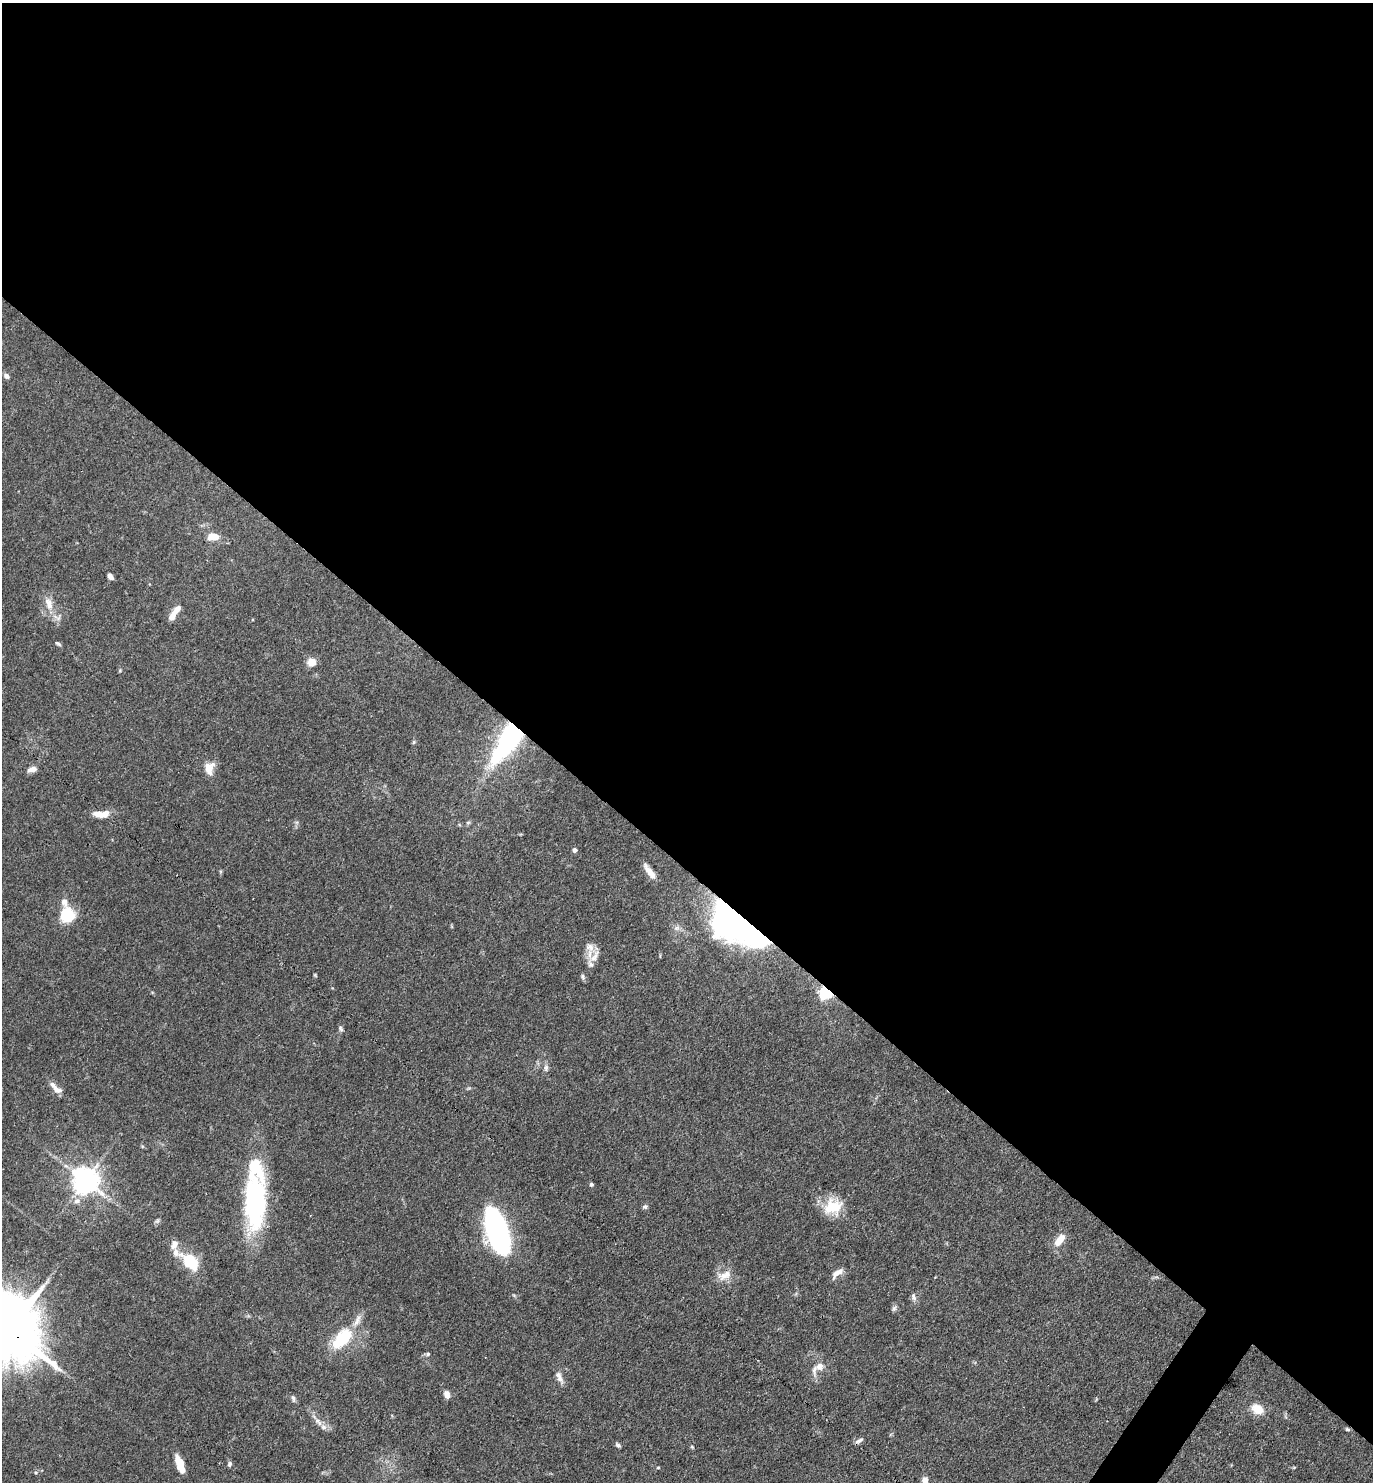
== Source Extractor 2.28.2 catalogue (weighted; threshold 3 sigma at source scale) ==
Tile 3 of 4 x 4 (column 3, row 1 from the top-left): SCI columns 2891-4261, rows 4440-5919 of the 5923 x 5919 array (HDU 1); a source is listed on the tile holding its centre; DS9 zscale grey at full resolution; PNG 1375 x 1484 px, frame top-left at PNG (2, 3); no overlay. Shown black and unused: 59% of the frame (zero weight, under 3 of 4 exposures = <1% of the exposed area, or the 3 px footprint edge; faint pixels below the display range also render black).
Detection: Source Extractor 2.28.2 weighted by HDU 2 'WHT'; one run over the whole footprint, this tile lists its part. Background 0.112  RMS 0.0043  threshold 0.0194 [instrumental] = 3 sigma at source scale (4.5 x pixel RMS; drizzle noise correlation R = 1.50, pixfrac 1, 0.05/0.05 arcsec/px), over >= 5 px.
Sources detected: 72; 5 inside a brighter object's white glare — not listed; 6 inside a brighter listed object's ellipse — not listed separately; the other 61 listed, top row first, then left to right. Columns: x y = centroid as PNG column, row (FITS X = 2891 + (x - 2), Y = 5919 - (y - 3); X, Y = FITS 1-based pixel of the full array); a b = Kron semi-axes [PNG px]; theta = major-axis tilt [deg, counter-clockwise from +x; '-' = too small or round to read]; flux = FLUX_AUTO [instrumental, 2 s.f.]
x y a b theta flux
6 376 7 5 -36 1.6
212 536 11 7 4 5.9
110 576 7 4 -56 1.8
49 604 18 10 -72 5.2
175 611 16 7 50 3.7
172 617 6 6 - 3.8
58 643 9 3 -32 0.68
312 662 5 5 - 16
509 740 46 17 55 69
414 742 6 4 49 0.6
209 768 16 11 78 4.7
32 769 10 6 12 2.7
101 814 20 7 1 5.3
468 822 6 4 1 0.59
575 850 4 4 - 1.7
650 872 20 6 -54 4.1
64 902 12 8 -85 2.5
67 916 11 10 - 21
738 919 51 23 -39 78
590 947 13 12 - 3.8
595 956 22 8 65 4.2
315 975 6 3 -46 0.42
583 977 9 4 -85 0.81
826 992 6 5 - 85
341 1028 8 5 -56 0.89
546 1068 9 6 81 1.3
56 1090 14 9 -28 3
142 1146 5 4 - 0.49
254 1169 89 31 88 43
85 1180 8 8 - 500
591 1184 4 4 - 0.87
77 1201 9 7 18 2.2
645 1207 8 5 -18 0.8
833 1207 25 19 16 12
157 1221 7 5 44 0.79
498 1232 34 14 -73 140
1059 1240 14 7 52 6.4
176 1253 11 10 - 3.3
191 1261 14 9 -40 23
837 1273 19 7 41 3
725 1275 21 11 22 4.9
913 1297 11 6 -76 1.5
894 1308 7 5 45 0.93
9 1330 22 16 -51 3800
342 1338 25 13 48 21
428 1354 5 5 - 0.66
820 1366 11 10 - 3.1
559 1377 18 7 -64 2.5
447 1394 10 8 -67 2
293 1398 11 4 -76 0.98
1257 1409 13 9 -34 6.7
318 1422 14 6 -45 2.4
1347 1429 6 4 -18 0.64
859 1440 13 5 31 1.4
618 1445 7 5 -44 0.8
692 1447 5 4 - 0.49
180 1464 19 7 -70 7.1
230 1464 7 5 73 1
658 1467 5 3 - 0.37
36 1472 5 3 - 0.48
925 1480 6 5 - 3.4
Overlapping masked pixels (flux is a lower limit): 4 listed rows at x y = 509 740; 738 919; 826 992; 9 1330
Isophote crosses this tile's border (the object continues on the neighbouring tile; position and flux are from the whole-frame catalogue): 2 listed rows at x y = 9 1330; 925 1480